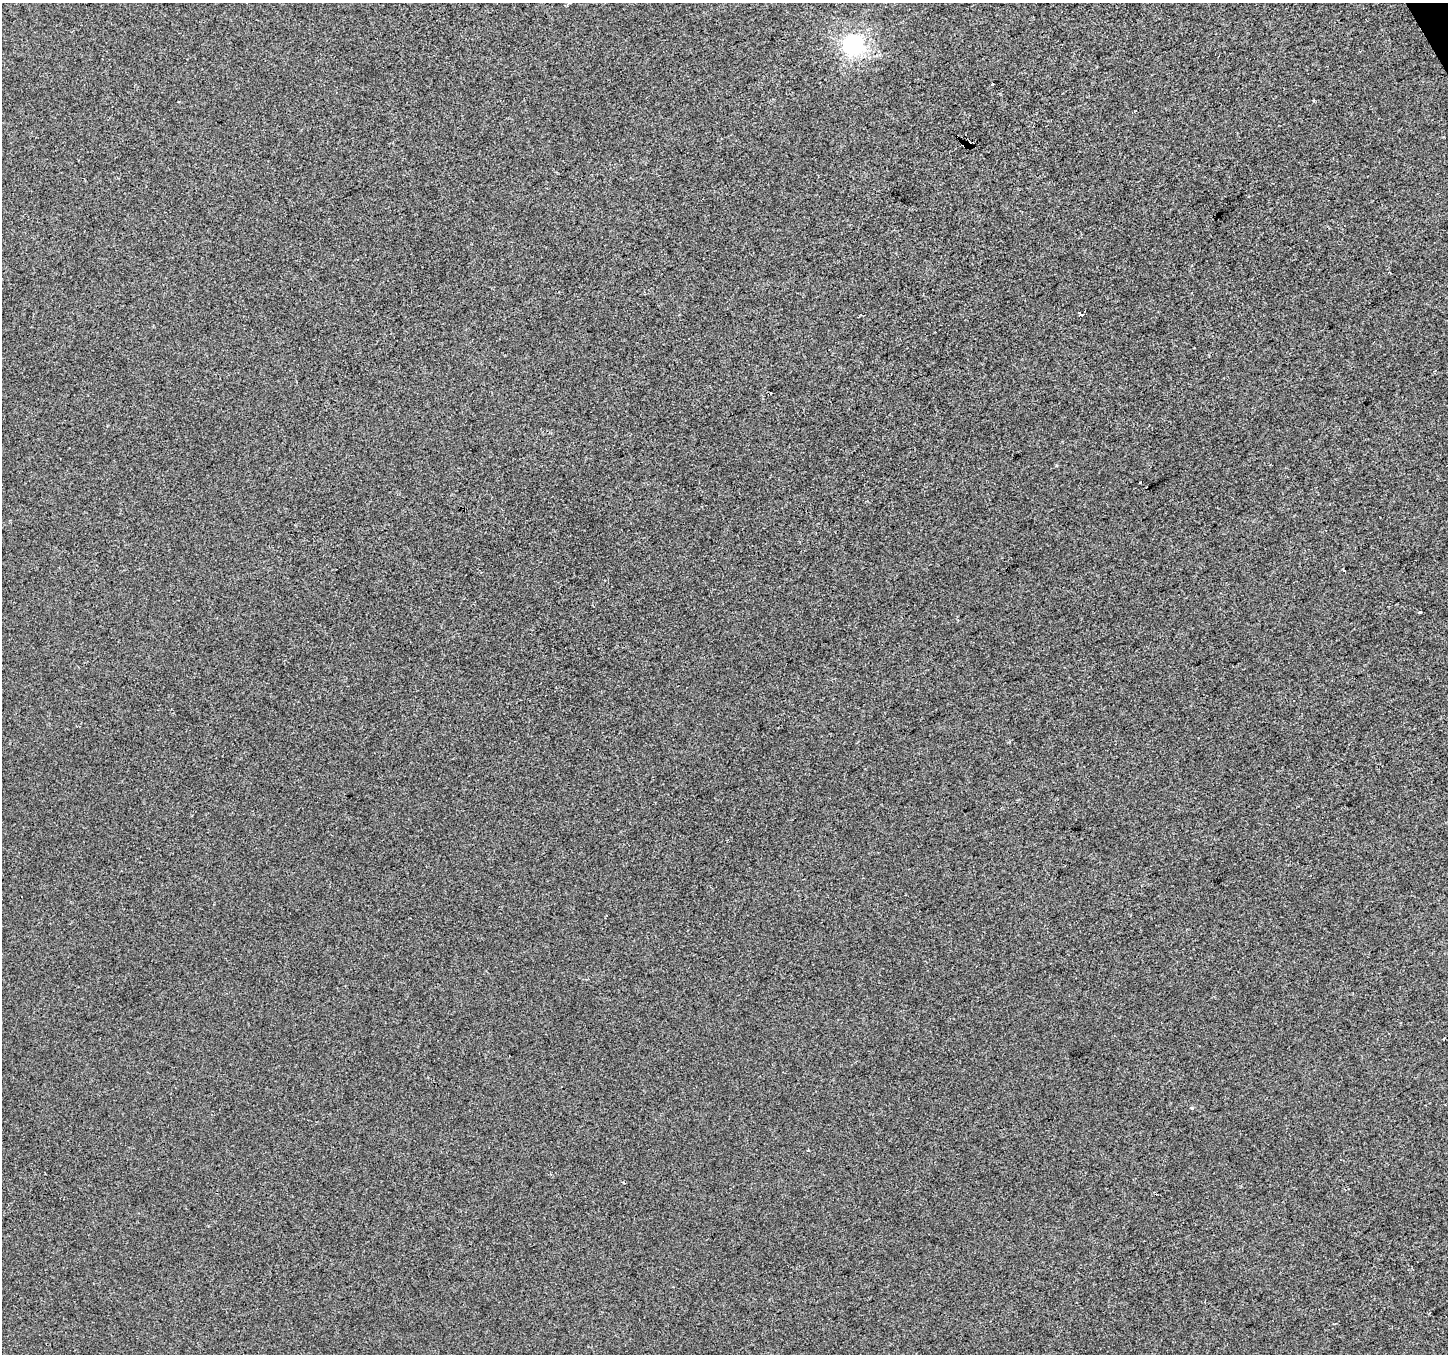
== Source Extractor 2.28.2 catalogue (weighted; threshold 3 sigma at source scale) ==
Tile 10 of 4 x 4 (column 2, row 3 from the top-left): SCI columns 1449-2894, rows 1515-2866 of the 5787 x 5673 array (HDU 1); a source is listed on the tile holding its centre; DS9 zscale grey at full resolution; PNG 1450 x 1356 px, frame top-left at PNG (2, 3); no overlay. Shown black and unused: <1% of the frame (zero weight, under 2 of 3 exposures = <1% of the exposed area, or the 3 px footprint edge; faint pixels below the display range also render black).
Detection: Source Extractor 2.28.2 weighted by HDU 2 'WHT'; one run over the whole footprint, this tile lists its part. Background -4.23e-04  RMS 0.0056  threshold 0.0253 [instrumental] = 3 sigma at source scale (4.5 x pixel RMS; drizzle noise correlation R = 1.50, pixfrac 1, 0.0396/0.0396 arcsec/px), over >= 5 px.
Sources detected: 10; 1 cosmic-ray / hot-pixel residue — not listed; the other 9 listed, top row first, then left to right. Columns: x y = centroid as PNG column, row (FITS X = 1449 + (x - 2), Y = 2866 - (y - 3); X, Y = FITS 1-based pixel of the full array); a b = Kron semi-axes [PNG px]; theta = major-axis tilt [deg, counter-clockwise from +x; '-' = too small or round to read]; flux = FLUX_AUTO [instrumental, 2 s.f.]
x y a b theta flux
853 45 7 7 - 240
992 84 3 3 - 1
964 144 4 4 - 5.2
970 144 4 3 - 2.2
1390 273 3 2 - 0.45
1079 312 3 3 - 520
1344 570 3 2 - 0.71
1420 612 3 3 - 1.5
1192 1108 5 4 - 0.61
Overlapping masked pixels (flux is a lower limit): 2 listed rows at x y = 964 144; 970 144